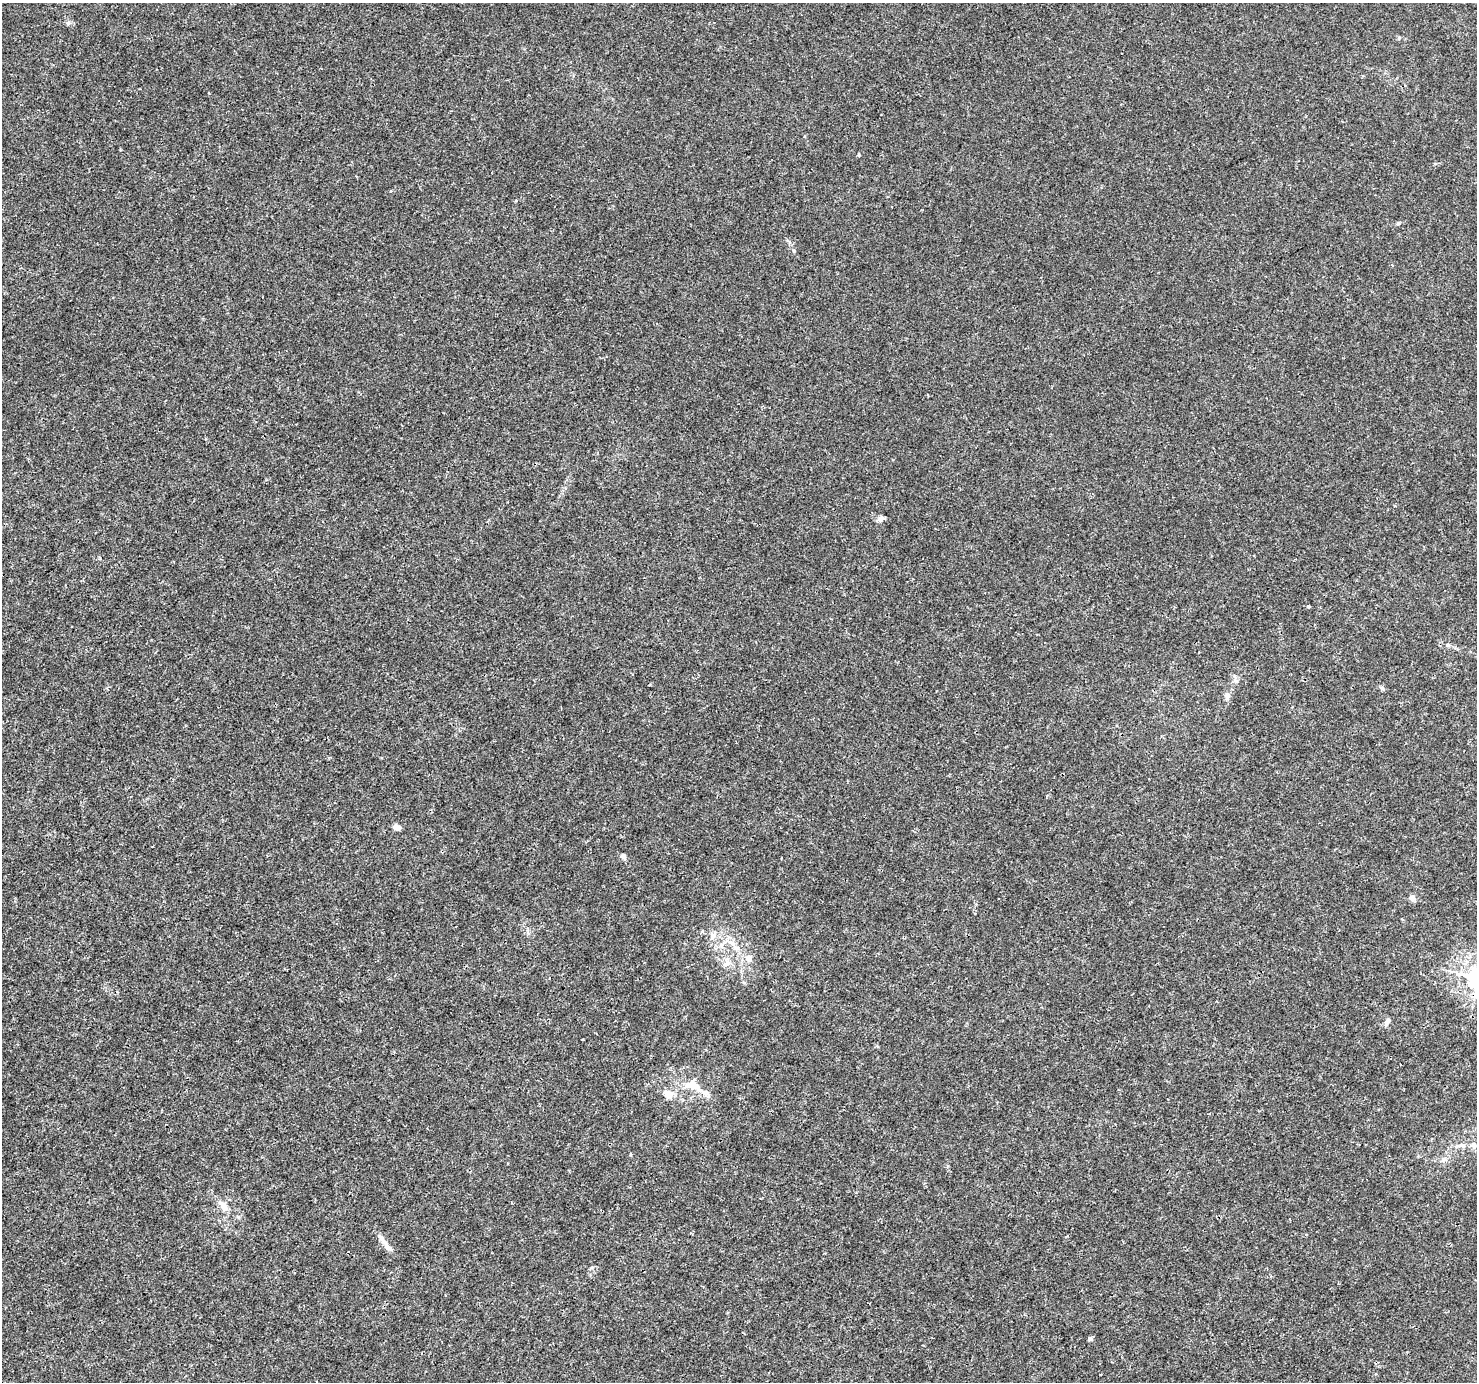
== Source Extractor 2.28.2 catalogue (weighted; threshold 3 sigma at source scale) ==
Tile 7 of 4 x 4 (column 3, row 2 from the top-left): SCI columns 2955-4429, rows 2941-4320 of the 5904 x 5819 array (HDU 1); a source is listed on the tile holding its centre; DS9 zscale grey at full resolution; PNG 1479 x 1384 px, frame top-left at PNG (2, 3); no overlay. Shown black and unused: <1% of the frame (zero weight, under 3 of 4 exposures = <1% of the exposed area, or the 3 px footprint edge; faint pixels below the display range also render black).
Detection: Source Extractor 2.28.2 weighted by HDU 2 'WHT'; one run over the whole footprint, this tile lists its part. Background 0.00295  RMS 0.0011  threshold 0.00484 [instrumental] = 3 sigma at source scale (4.5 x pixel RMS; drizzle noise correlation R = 1.50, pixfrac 1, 0.0396/0.0396 arcsec/px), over >= 5 px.
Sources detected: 22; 1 inside a brighter listed object's ellipse — not listed separately; the other 21 listed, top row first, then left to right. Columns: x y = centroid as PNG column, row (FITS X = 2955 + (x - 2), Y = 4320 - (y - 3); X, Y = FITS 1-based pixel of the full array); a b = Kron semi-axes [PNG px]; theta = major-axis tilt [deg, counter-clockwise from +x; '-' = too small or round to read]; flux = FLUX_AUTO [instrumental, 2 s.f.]
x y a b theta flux
68 23 5 5 - 0.19
1398 223 5 4 - 0.17
794 251 5 4 - 0.12
881 519 12 6 8 0.38
1308 606 4 3 - 0.21
1382 688 7 5 -44 0.22
1227 696 11 6 76 0.39
397 827 9 6 -29 0.42
624 856 6 5 - 0.3
1412 898 7 7 - 0.41
712 936 11 6 -83 0.49
731 943 13 7 -42 0.79
749 957 9 9 - 0.65
726 964 8 4 37 0.28
1387 1021 11 5 57 0.43
692 1085 25 11 -19 2.1
668 1094 12 9 -32 1.1
1461 1146 13 4 4 0.44
223 1206 15 8 -53 0.9
382 1239 27 5 -56 0.75
1090 1339 5 4 - 0.26
Unlisted compact peaks at least as high as the median listed source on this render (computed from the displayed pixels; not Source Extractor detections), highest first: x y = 859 155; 1447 645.